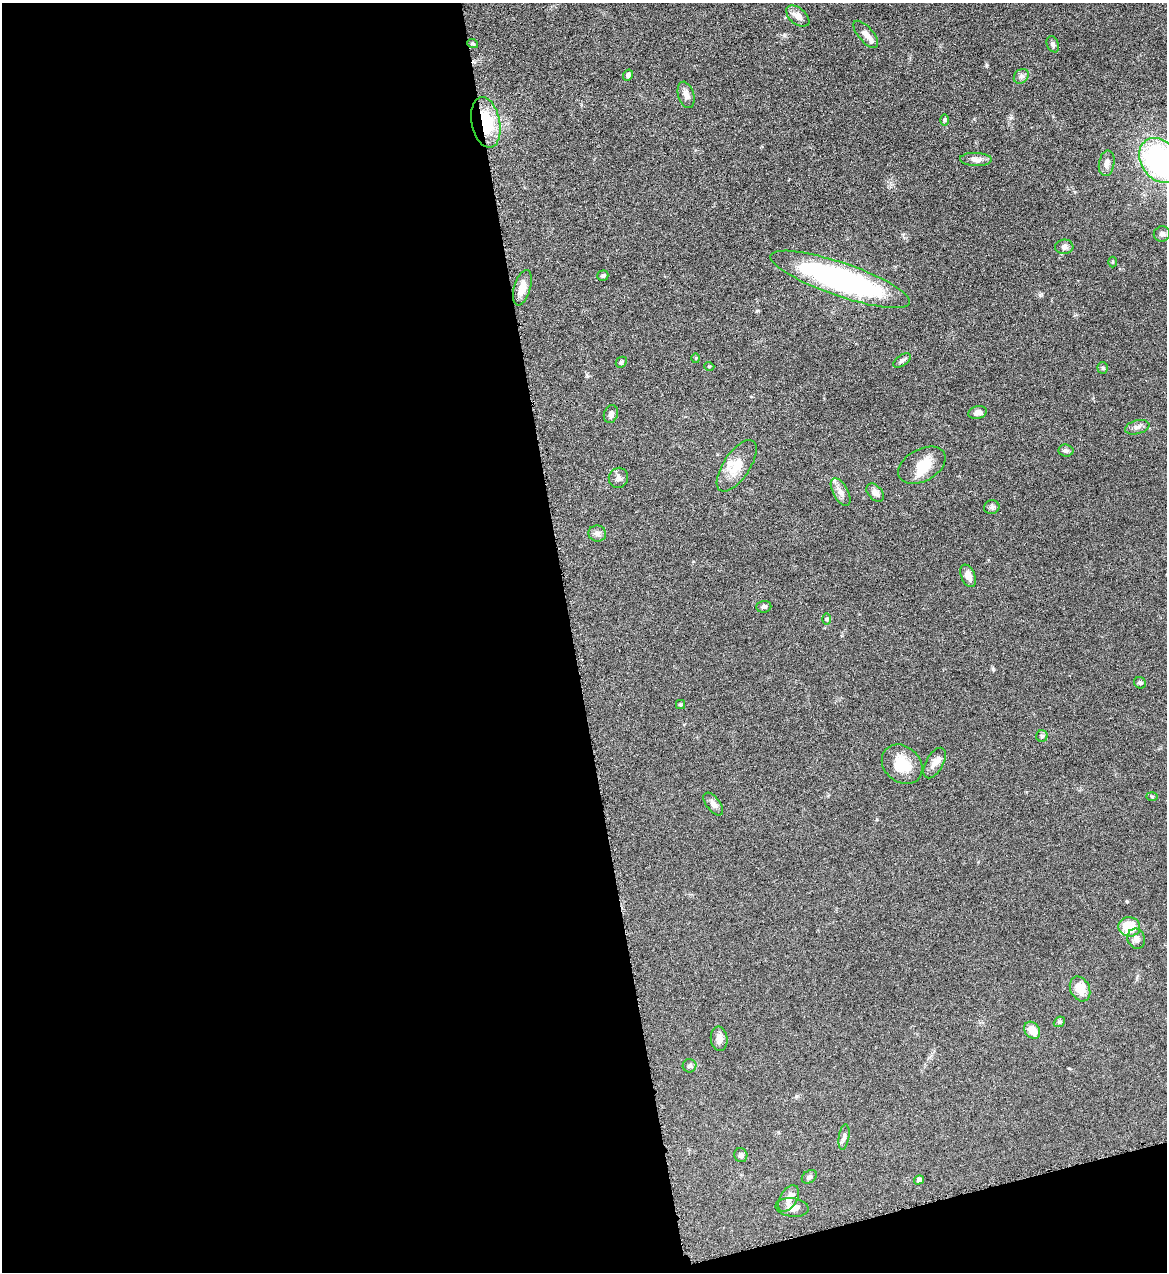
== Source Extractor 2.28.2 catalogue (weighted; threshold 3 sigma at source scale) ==
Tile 13 of 4 x 4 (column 1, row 4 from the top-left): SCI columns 263-1427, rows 2-1271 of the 5065 x 5080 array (HDU 1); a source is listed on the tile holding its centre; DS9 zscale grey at full resolution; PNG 1169 x 1274 px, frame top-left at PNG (2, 3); each listed source drawn as its Kron ellipse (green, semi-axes under 4 px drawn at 4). Shown black and unused: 51% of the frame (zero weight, under 4 of 8 exposures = <1% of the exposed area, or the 3 px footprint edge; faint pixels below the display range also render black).
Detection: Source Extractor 2.28.2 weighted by HDU 2 'WHT'; one run over the whole footprint, this tile lists its part. Background 0.0459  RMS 0.0034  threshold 0.0141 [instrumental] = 3 sigma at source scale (4.09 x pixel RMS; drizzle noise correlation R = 1.36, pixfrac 0.8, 0.05/0.05 arcsec/px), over >= 5 px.
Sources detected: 61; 1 inside a brighter object's white glare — neither listed nor drawn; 3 inside a brighter listed object's ellipse — not listed separately; the other 57 listed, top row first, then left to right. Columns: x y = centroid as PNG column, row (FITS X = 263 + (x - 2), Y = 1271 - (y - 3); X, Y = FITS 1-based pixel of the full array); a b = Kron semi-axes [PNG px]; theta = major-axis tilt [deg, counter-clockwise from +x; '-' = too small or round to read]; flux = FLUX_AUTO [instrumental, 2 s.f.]
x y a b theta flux
798 16 13 8 -39 2.6
866 34 17 7 -49 1.8
473 44 5 3 - 0.41
1053 44 8 6 -67 0.79
628 75 6 5 - 0.92
1021 76 8 6 43 0.96
686 95 13 8 -73 2
944 120 6 4 89 0.42
486 122 26 14 -79 15
976 159 16 6 -2 1.9
1160 160 24 18 -55 61
1107 163 13 7 80 1.7
1162 234 8 7 - 1.1
1064 247 9 7 4 1.3
1113 262 5 3 - 0.31
603 276 5 5 - 0.69
840 279 73 17 -19 77
522 288 18 8 74 3.3
696 358 5 3 - 0.28
902 360 10 5 36 0.82
621 362 6 4 45 0.47
709 366 5 3 - 0.26
1103 368 5 5 - 0.48
977 412 9 6 16 1.6
611 414 9 7 69 1.1
1137 427 12 7 15 1.4
1066 450 7 6 - 0.79
922 465 25 16 28 6.5
737 466 30 13 56 6.3
618 478 10 9 - 1.2
841 492 15 7 -61 2.2
875 493 11 7 -50 1.8
992 507 8 7 - 0.81
597 534 9 8 - 1.3
968 576 12 7 -67 2.6
764 607 7 6 - 0.72
827 619 5 3 - 0.35
1140 683 6 5 - 0.6
680 705 4 4 - 0.45
1042 736 6 5 - 0.63
934 763 17 8 60 2.1
902 764 22 18 -42 7.6
1152 796 6 4 -2 0.38
713 804 13 6 -52 1.5
1129 927 11 9 -5 8.6
1136 939 10 8 -67 1.5
1080 989 13 9 -63 4.9
1059 1022 6 4 42 0.49
1032 1030 9 7 -52 4.3
719 1039 12 8 -84 1.8
690 1066 7 6 - 0.78
844 1137 13 5 81 1
741 1155 7 6 - 0.81
809 1177 8 6 35 0.75
919 1180 5 4 - 0.95
789 1198 14 8 58 2.7
792 1207 16 9 -6 2.7
Overlapping masked pixels (flux is a lower limit): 1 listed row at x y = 486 122
Isophote crosses this tile's border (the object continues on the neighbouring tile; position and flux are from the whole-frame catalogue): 1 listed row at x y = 1160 160
Unlisted compact peaks at least as high as the median listed source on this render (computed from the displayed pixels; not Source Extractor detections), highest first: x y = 993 669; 1040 295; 986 65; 1127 901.